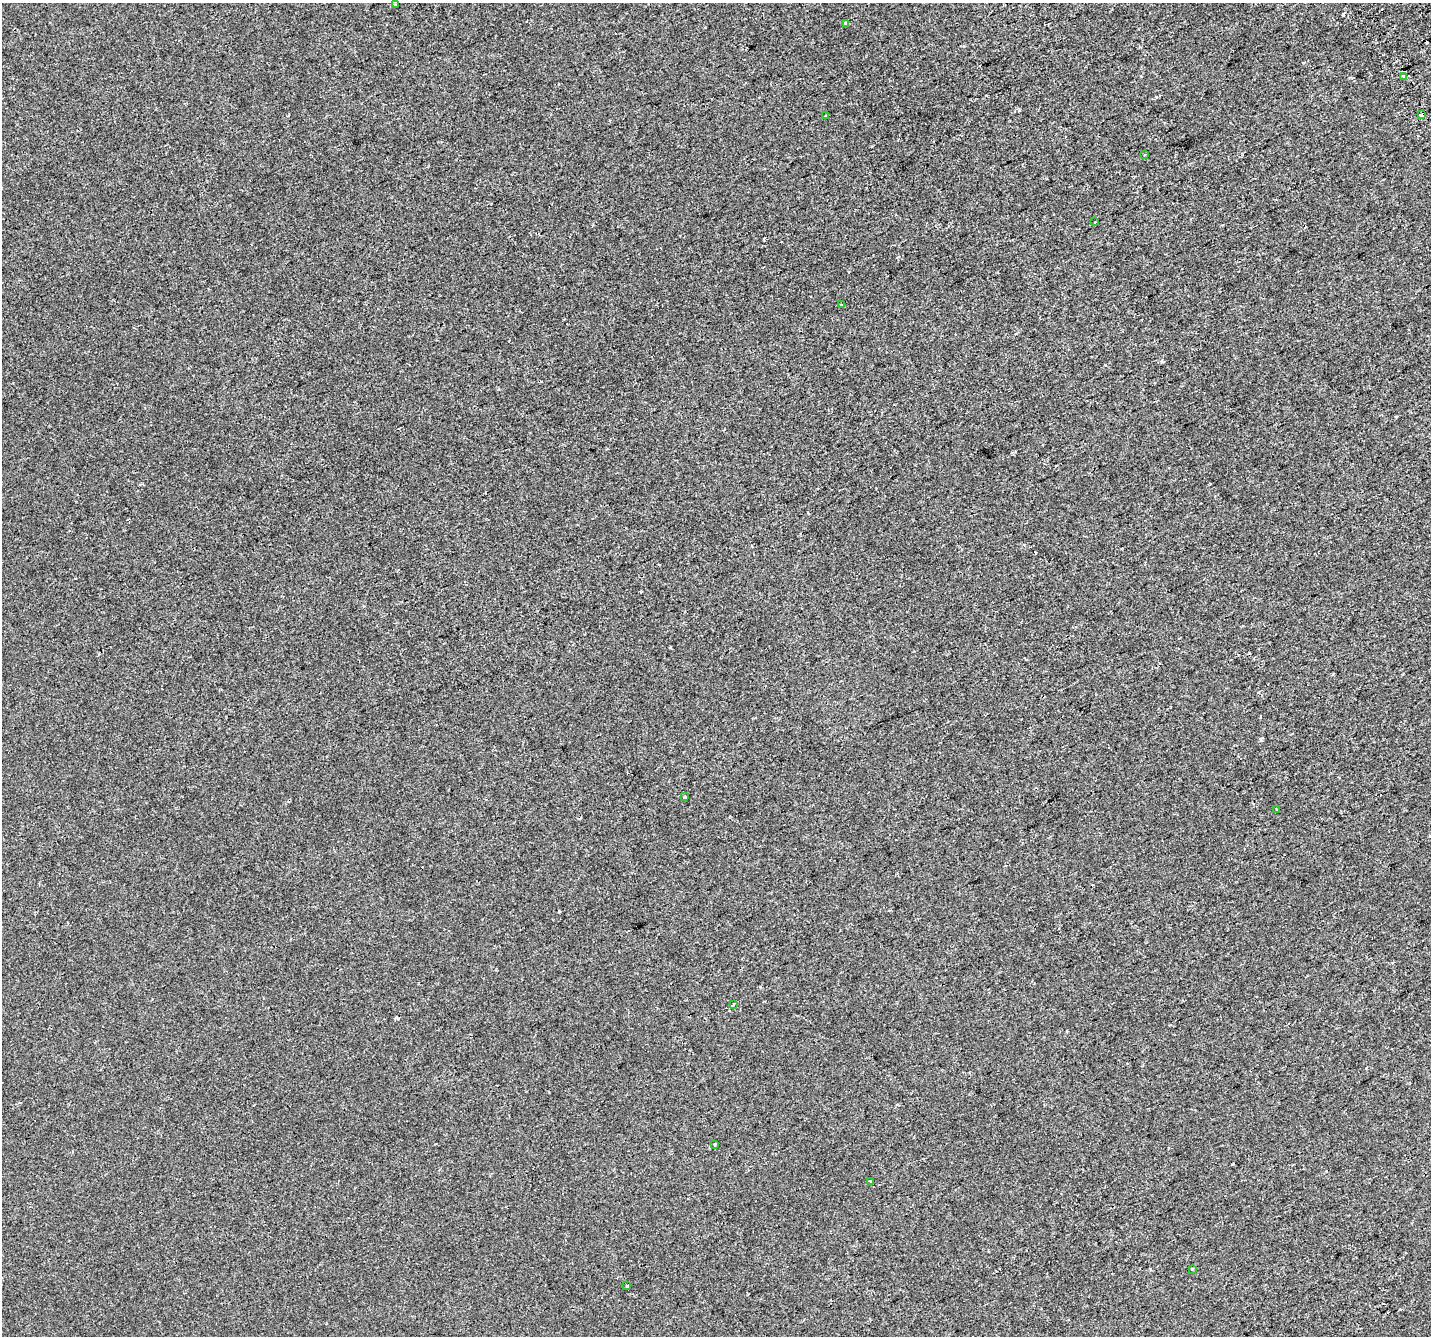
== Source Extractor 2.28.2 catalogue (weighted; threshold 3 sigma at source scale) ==
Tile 10 of 4 x 4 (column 2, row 3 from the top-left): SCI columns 1472-2900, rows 1511-2844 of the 5798 x 5630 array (HDU 1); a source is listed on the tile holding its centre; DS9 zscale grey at full resolution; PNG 1433 x 1338 px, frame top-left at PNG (2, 3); each listed source drawn as its Kron ellipse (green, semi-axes under 4 px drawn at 4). Shown black and unused: <1% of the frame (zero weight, under 2 of 3 exposures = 2% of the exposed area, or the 3 px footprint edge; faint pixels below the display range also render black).
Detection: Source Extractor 2.28.2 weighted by HDU 2 'WHT'; one run over the whole footprint, this tile lists its part. Background -1.01e-04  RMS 0.0037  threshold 0.0166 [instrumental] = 3 sigma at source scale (4.5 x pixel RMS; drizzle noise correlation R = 1.50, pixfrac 1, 0.0396/0.0396 arcsec/px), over >= 5 px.
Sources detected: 18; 3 cosmic-ray / hot-pixel residue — neither listed nor drawn; the other 15 listed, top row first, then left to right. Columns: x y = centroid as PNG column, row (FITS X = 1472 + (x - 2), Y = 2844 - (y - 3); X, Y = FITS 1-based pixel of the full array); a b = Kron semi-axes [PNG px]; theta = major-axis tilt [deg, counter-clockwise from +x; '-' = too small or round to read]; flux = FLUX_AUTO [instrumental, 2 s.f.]
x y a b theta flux
396 5 3 3 - 0.46
845 24 4 3 - 0.58
1403 76 3 3 - 2.4
1422 115 4 3 - 5
826 116 3 2 - 0.37
1144 155 3 2 - 0.35
1095 222 3 2 - 0.33
842 305 4 3 - 0.4
685 797 4 3 - 0.36
1277 810 3 3 - 0.45
734 1005 3 2 - 0.33
715 1145 3 3 - 1.1
870 1181 3 2 - 0.36
1192 1269 3 3 - 1.8
627 1286 4 3 - 0.34
Overlapping masked pixels (flux is a lower limit): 1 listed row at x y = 1422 115
Unlisted compact peaks at least as high as the median listed source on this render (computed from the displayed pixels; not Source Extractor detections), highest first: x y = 1343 14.